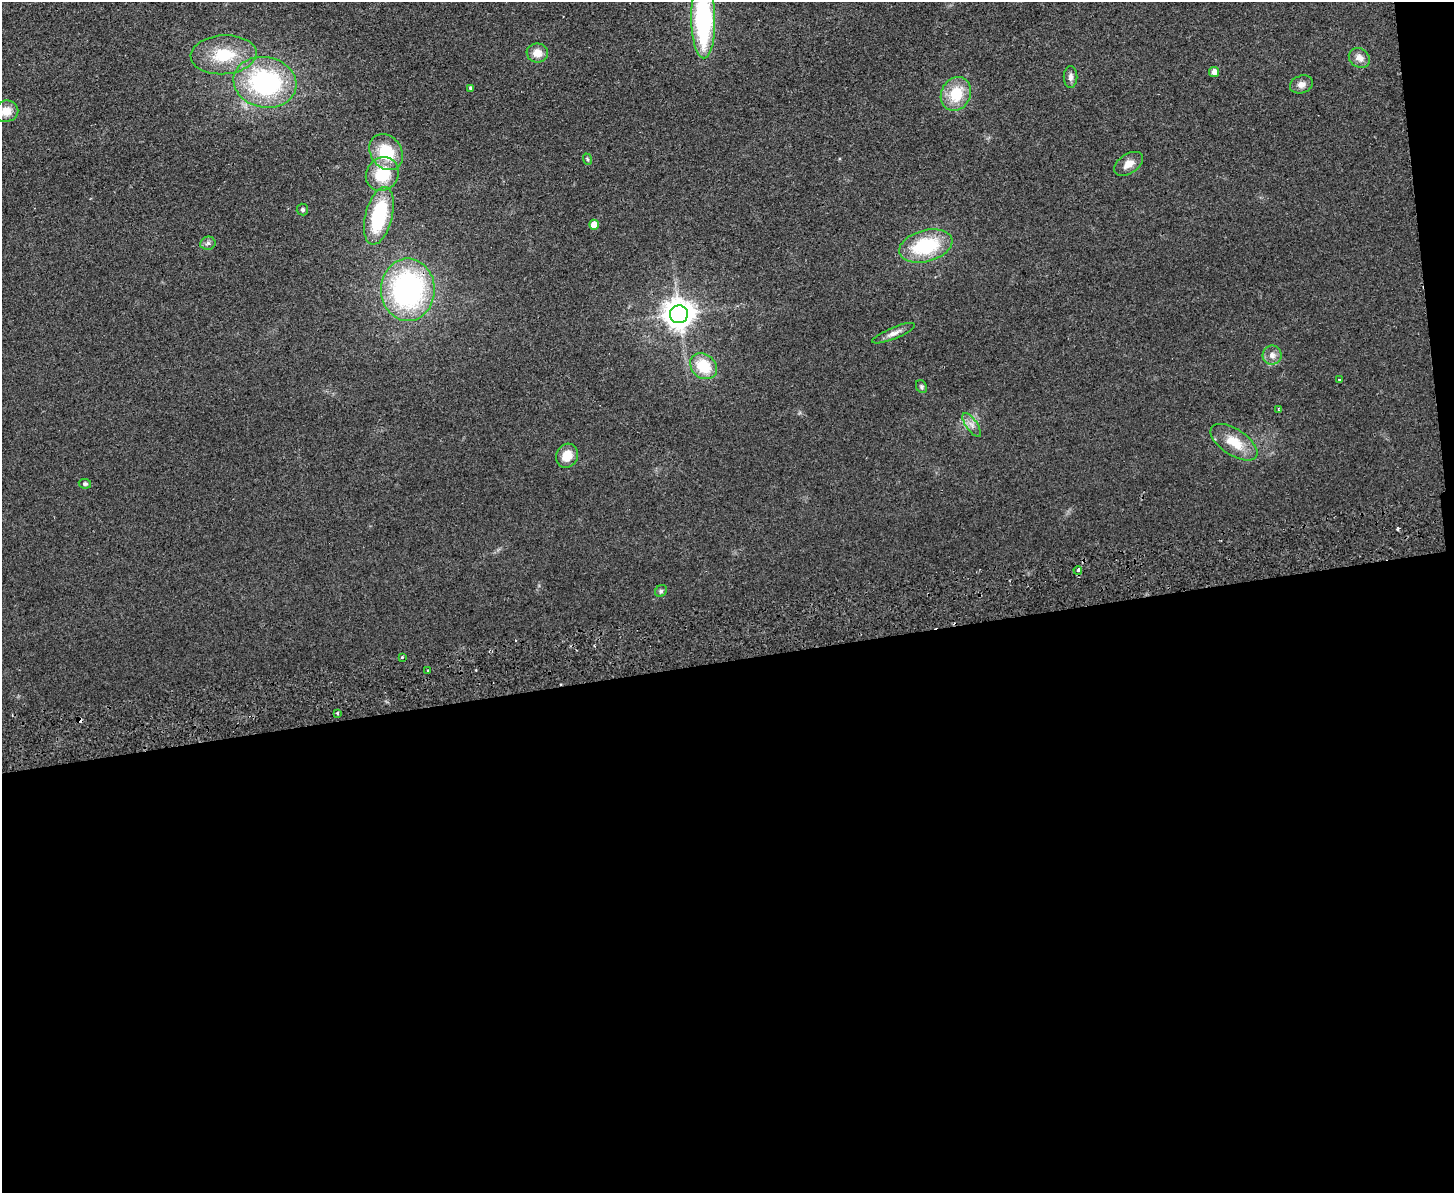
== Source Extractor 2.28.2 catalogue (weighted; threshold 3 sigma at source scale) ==
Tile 12 of 3 x 4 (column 3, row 4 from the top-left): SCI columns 3163-4614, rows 57-1247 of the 4762 x 4877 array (HDU 1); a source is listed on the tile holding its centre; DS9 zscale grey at full resolution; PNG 1456 x 1195 px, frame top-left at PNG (2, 2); each listed source drawn as its Kron ellipse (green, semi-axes under 4 px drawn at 4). Shown black and unused: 46% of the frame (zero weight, under 2 of 3 exposures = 3% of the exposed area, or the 3 px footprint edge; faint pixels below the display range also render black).
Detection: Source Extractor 2.28.2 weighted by HDU 2 'WHT'; one run over the whole footprint, this tile lists its part. Background 0.084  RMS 0.0092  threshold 0.0414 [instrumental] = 3 sigma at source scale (4.5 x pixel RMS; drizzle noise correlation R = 1.50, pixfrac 1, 0.05/0.05 arcsec/px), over >= 5 px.
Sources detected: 40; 3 cosmic-ray / hot-pixel residue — neither listed nor drawn; the other 37 listed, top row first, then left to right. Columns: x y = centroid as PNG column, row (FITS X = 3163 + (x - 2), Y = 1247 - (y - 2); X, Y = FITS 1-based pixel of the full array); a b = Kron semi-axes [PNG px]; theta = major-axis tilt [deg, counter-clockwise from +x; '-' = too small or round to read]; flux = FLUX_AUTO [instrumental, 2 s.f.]
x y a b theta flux
703 19 39 12 -89 150
537 53 11 9 -9 9.9
224 55 33 19 4 40
1359 58 11 9 -34 6.2
1214 72 5 5 - 6
1070 77 11 7 88 3.9
265 82 32 25 -11 130
1301 84 12 8 17 5.8
471 88 4 3 - 1.8
956 94 17 14 63 29
6 111 12 10 10 13
386 152 19 15 -54 34
587 159 6 3 -71 1.1
1128 164 16 9 34 9
382 174 18 15 52 34
302 210 6 6 - 1.7
379 216 29 13 76 68
594 225 5 5 - 10
208 243 8 6 10 2.6
926 246 27 15 16 58
408 290 31 27 90 190
679 314 9 9 - 1300
894 333 23 5 22 5.9
1272 355 9 9 - 5.7
704 366 14 11 -42 31
1339 379 3 2 - 1
922 387 7 5 -60 1.8
1279 409 4 3 - 1.6
972 425 14 5 -55 4.8
1234 442 27 13 -33 23
567 456 12 10 65 13
85 484 6 5 - 1.8
1078 570 4 3 - 2.9
661 591 6 5 - 1.9
402 657 3 2 - 1.1
427 670 3 2 - 1.4
337 713 3 3 - 3.2
Overlapping masked pixels (flux is a lower limit): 1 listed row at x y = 408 290
Isophote crosses this tile's border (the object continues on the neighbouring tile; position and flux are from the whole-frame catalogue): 2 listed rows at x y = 703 19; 6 111